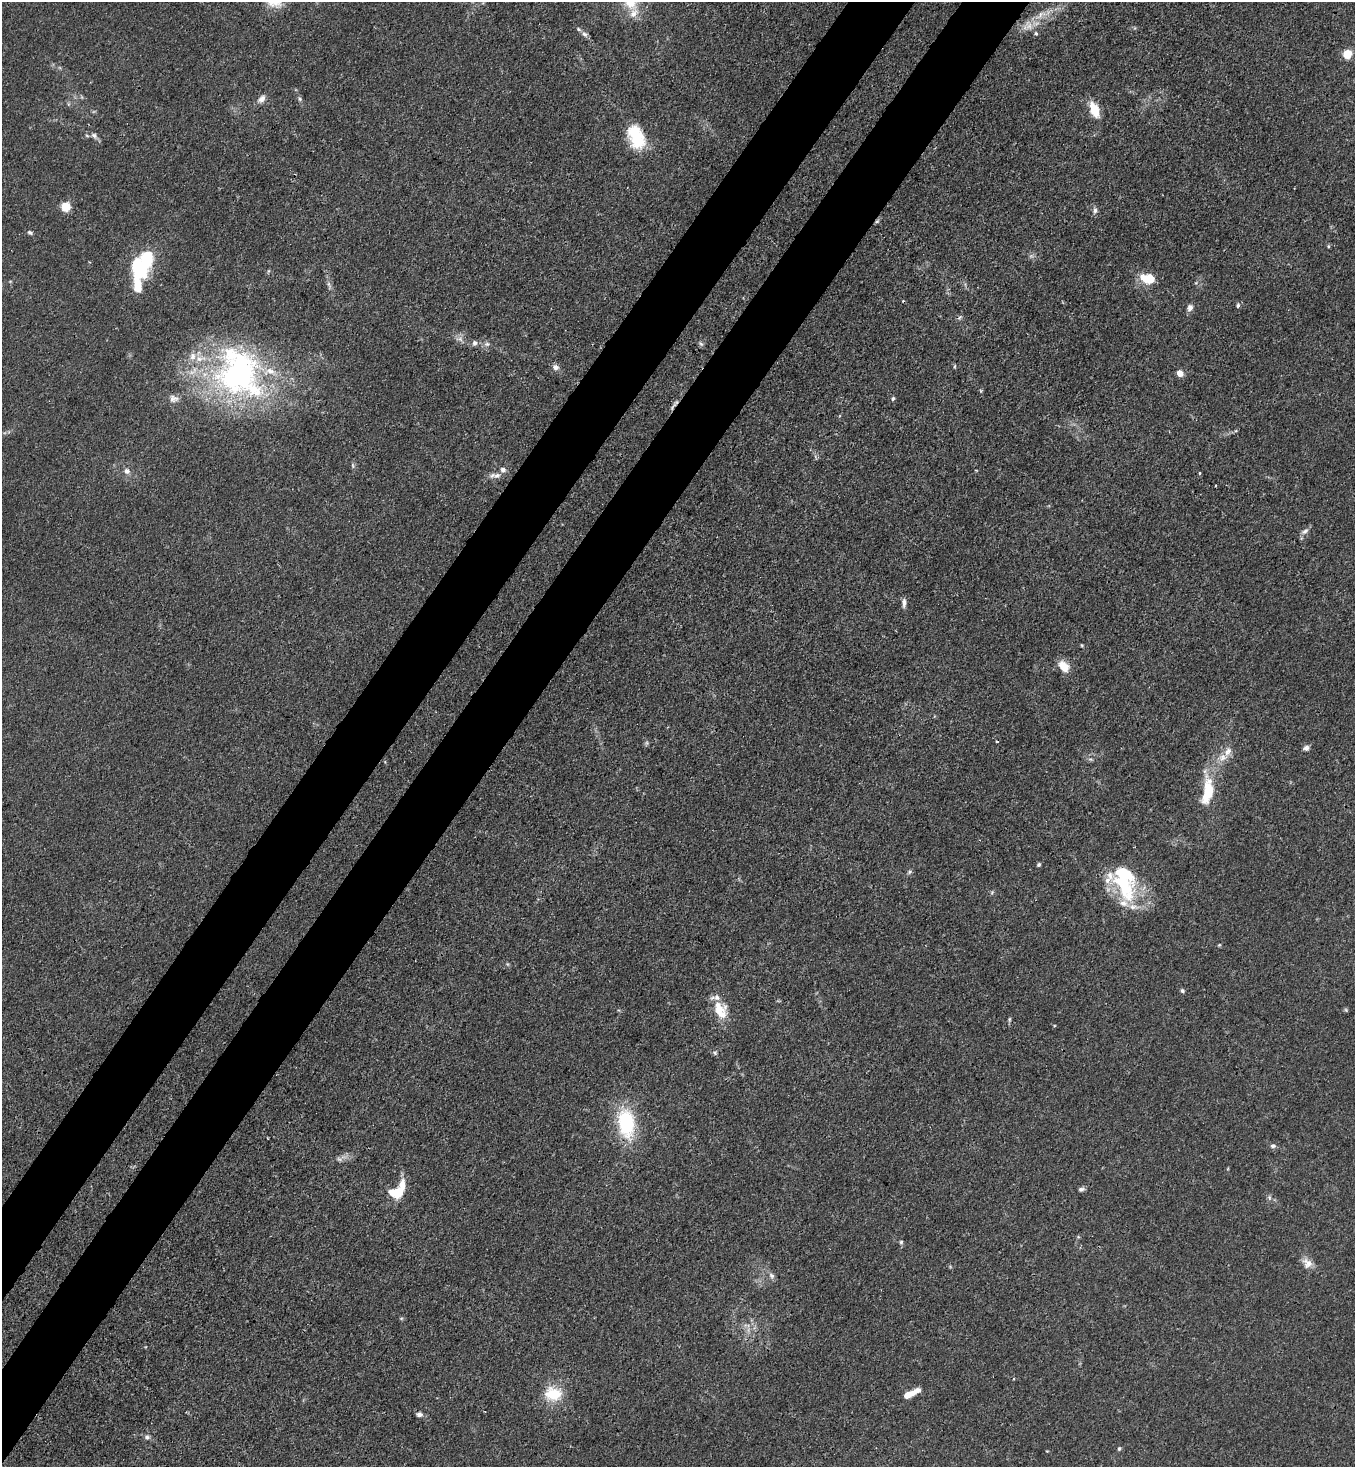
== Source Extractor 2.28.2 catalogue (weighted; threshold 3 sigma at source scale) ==
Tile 7 of 4 x 4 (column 3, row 2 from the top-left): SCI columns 3070-4422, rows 2990-4454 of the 6000 x 5977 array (HDU 1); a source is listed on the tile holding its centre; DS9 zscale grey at full resolution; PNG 1357 x 1469 px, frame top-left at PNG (2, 2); no overlay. Shown black and unused: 9% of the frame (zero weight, under 3 of 4 exposures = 7% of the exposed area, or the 3 px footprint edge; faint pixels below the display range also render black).
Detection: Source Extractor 2.28.2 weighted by HDU 2 'WHT'; one run over the whole footprint, this tile lists its part. Background 0.0193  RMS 0.0026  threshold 0.0116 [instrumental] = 3 sigma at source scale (4.5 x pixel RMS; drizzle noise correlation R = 1.50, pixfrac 1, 0.05/0.05 arcsec/px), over >= 5 px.
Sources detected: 93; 1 too faint to see at this stretch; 2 inside a brighter object's white glare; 3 cosmic-ray / hot-pixel residue — not listed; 16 inside a brighter listed object's ellipse — not listed separately; the other 71 listed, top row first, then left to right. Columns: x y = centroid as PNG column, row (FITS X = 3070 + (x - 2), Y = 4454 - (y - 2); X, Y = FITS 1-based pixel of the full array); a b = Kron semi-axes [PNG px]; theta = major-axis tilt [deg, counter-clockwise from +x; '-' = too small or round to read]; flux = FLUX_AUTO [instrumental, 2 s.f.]
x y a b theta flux
630 2 24 18 -67 7.6
1041 15 20 9 31 3.3
1036 33 6 4 -67 0.42
585 34 10 6 -42 0.93
1347 54 9 8 - 4.2
261 99 12 8 50 1.5
300 99 6 5 - 0.46
1095 110 15 8 -66 6
94 136 10 7 -40 1.1
636 136 29 17 -68 11
65 207 5 5 - 17
1095 210 9 6 89 0.83
877 221 7 5 42 0.47
30 232 6 5 - 0.56
1328 246 5 3 - 0.28
1031 256 7 5 43 0.6
139 268 15 10 -66 20
1148 279 15 10 -11 6.9
137 284 21 8 -81 5.9
329 284 10 5 -69 0.79
1238 305 7 5 69 0.57
1190 308 8 6 69 1.2
459 339 11 6 -8 1.2
475 343 7 6 - 0.98
487 344 8 6 0 0.81
701 344 9 4 -45 0.55
954 366 5 3 - 0.3
555 367 8 7 - 1.3
1180 373 5 4 - 4.2
239 374 70 62 -47 73
981 391 6 3 -72 0.31
893 398 6 4 72 0.42
173 399 13 10 -7 1.6
353 466 6 4 -72 0.39
127 471 8 7 - 1.2
1199 473 4 3 - 0.27
497 475 12 7 20 1.4
1305 531 11 6 38 1.1
904 603 11 5 -90 1
1082 645 4 4 - 0.28
1064 667 13 9 -48 4.4
1306 748 8 7 - 0.83
1222 758 14 11 21 2.8
1090 759 7 4 -18 0.45
1208 791 29 12 81 11
1039 865 5 4 - 0.43
910 872 7 5 41 0.52
1124 886 48 22 -59 18
992 892 6 4 47 0.38
1219 945 5 4 - 0.26
507 964 6 4 -71 0.33
1182 991 6 5 - 0.5
720 1010 24 16 -66 6.3
1346 1010 6 4 -71 0.35
1009 1019 8 4 82 0.4
715 1053 6 5 - 0.47
626 1123 31 17 -83 20
1273 1146 8 5 9 0.7
339 1159 9 6 -16 0.86
1081 1189 8 5 12 0.7
399 1192 13 10 35 6.9
1269 1198 8 5 -71 0.61
901 1242 5 5 - 0.4
1307 1263 15 12 -56 2.4
772 1276 9 7 -56 0.94
401 1318 6 4 -18 0.33
553 1394 20 17 -6 8
908 1395 16 6 27 3.6
419 1414 8 6 1 0.85
147 1437 7 6 - 0.79
1119 1449 6 4 73 0.41
Overlapping masked pixels (flux is a lower limit): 3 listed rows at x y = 877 221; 239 374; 626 1123
Isophote crosses this tile's border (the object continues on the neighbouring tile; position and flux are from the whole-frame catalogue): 1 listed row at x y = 630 2